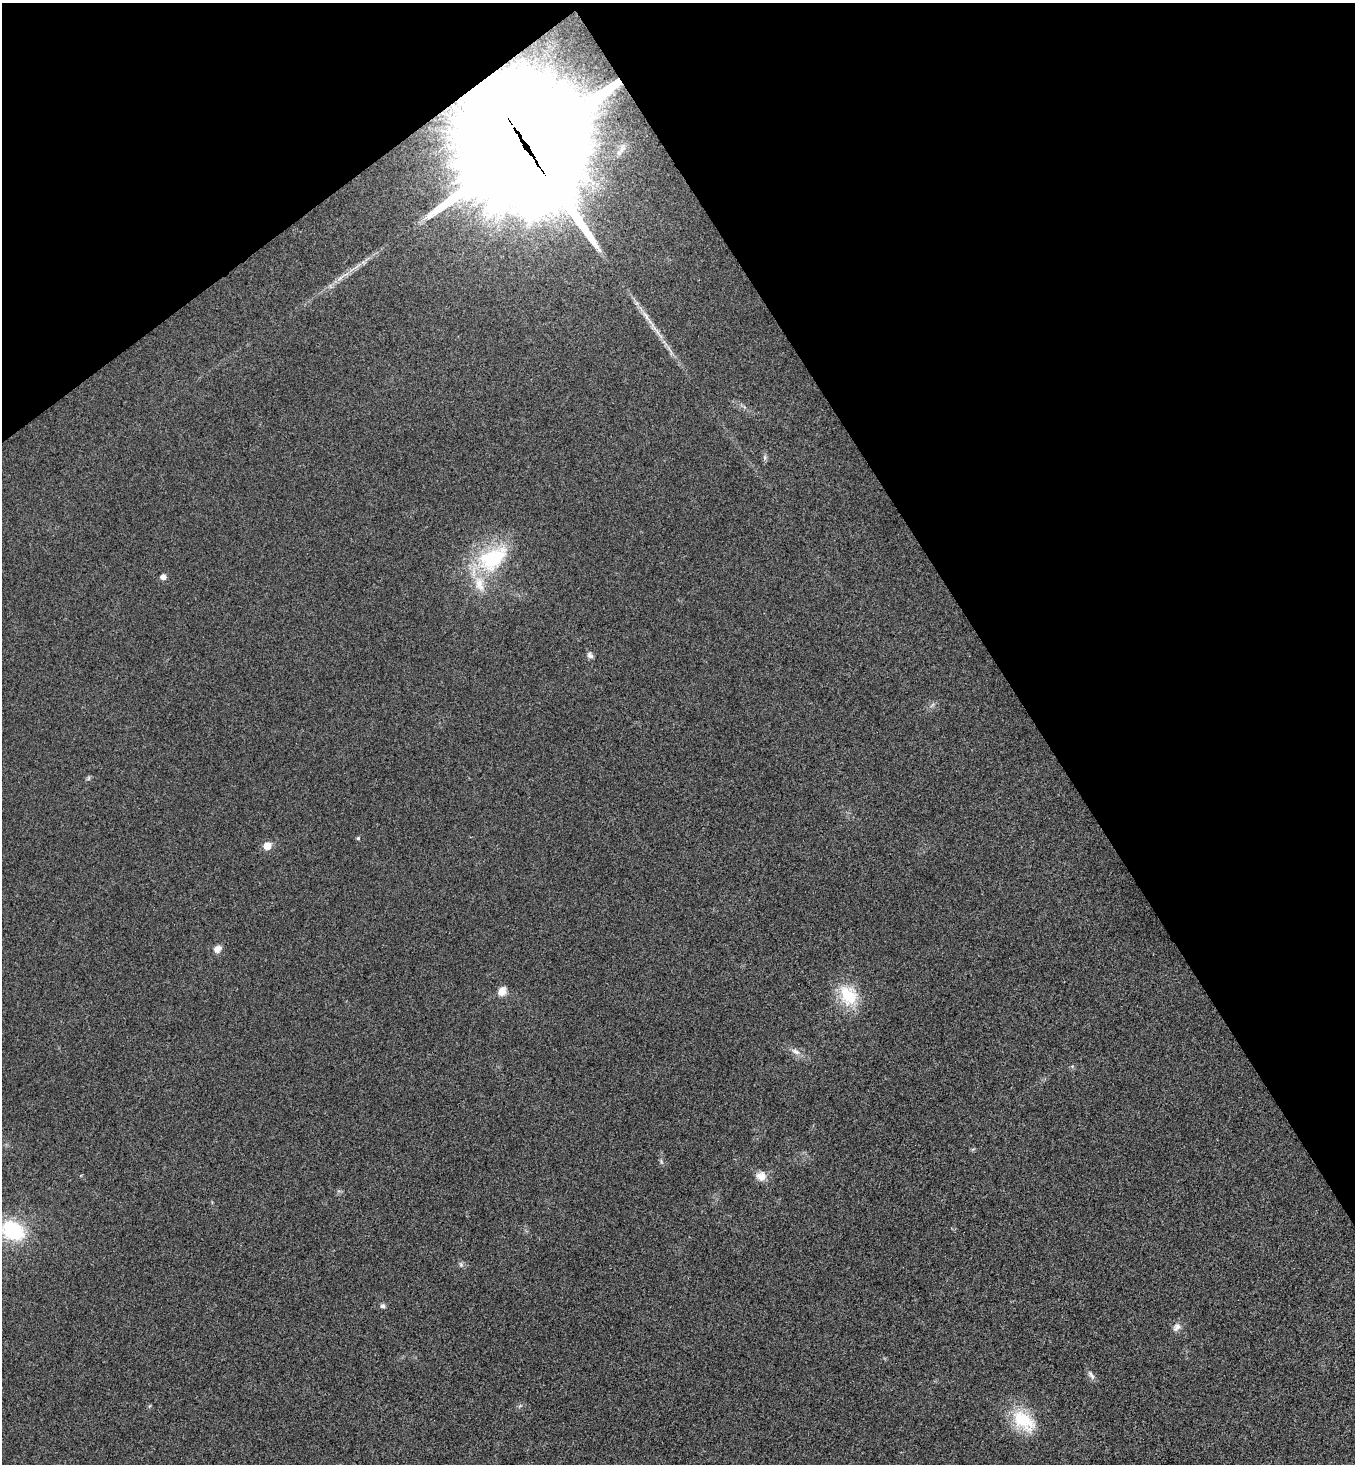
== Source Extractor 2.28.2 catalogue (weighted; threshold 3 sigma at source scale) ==
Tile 3 of 4 x 4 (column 3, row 1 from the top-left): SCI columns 2898-4250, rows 4440-5901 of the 5943 x 5958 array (HDU 1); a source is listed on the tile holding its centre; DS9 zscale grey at full resolution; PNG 1357 x 1466 px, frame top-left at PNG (2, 3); no overlay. Shown black and unused: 31% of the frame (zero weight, under 3 of 4 exposures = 6% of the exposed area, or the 3 px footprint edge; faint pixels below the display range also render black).
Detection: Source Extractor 2.28.2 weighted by HDU 2 'WHT'; one run over the whole footprint, this tile lists its part. Background 0.0207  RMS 0.0063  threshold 0.0283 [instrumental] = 3 sigma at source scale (4.5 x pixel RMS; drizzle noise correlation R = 1.50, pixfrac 1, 0.05/0.05 arcsec/px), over >= 5 px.
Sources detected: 22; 1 long thin detection or spike segment (spike, bleed or trail) — not listed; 1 inside a brighter listed object's ellipse — not listed separately; the other 20 listed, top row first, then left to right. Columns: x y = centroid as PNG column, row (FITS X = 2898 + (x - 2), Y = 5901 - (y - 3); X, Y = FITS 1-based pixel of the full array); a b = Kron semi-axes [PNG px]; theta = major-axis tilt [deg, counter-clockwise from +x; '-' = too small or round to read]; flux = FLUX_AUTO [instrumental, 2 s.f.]
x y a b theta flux
527 146 43 40 -89 25000
340 278 14 5 45 3.6
765 457 7 4 -90 1.3
493 558 43 25 34 53
163 577 5 5 - 3.5
590 655 8 6 -41 2.2
932 705 8 4 52 1.4
358 838 5 4 - 0.85
267 846 6 5 - 12
217 949 11 9 34 3.7
502 991 11 9 59 5.6
848 995 27 21 -60 25
795 1051 13 7 -27 3.4
761 1176 13 12 - 5.9
12 1230 26 19 -28 42
461 1264 6 5 - 1.3
382 1306 6 5 - 1.6
1177 1327 13 9 48 3.3
1091 1375 14 6 -57 2.4
1024 1421 37 21 -42 27
Overlapping masked pixels (flux is a lower limit): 1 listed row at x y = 527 146
Isophote crosses this tile's border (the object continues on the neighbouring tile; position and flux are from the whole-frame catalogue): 1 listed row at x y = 12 1230